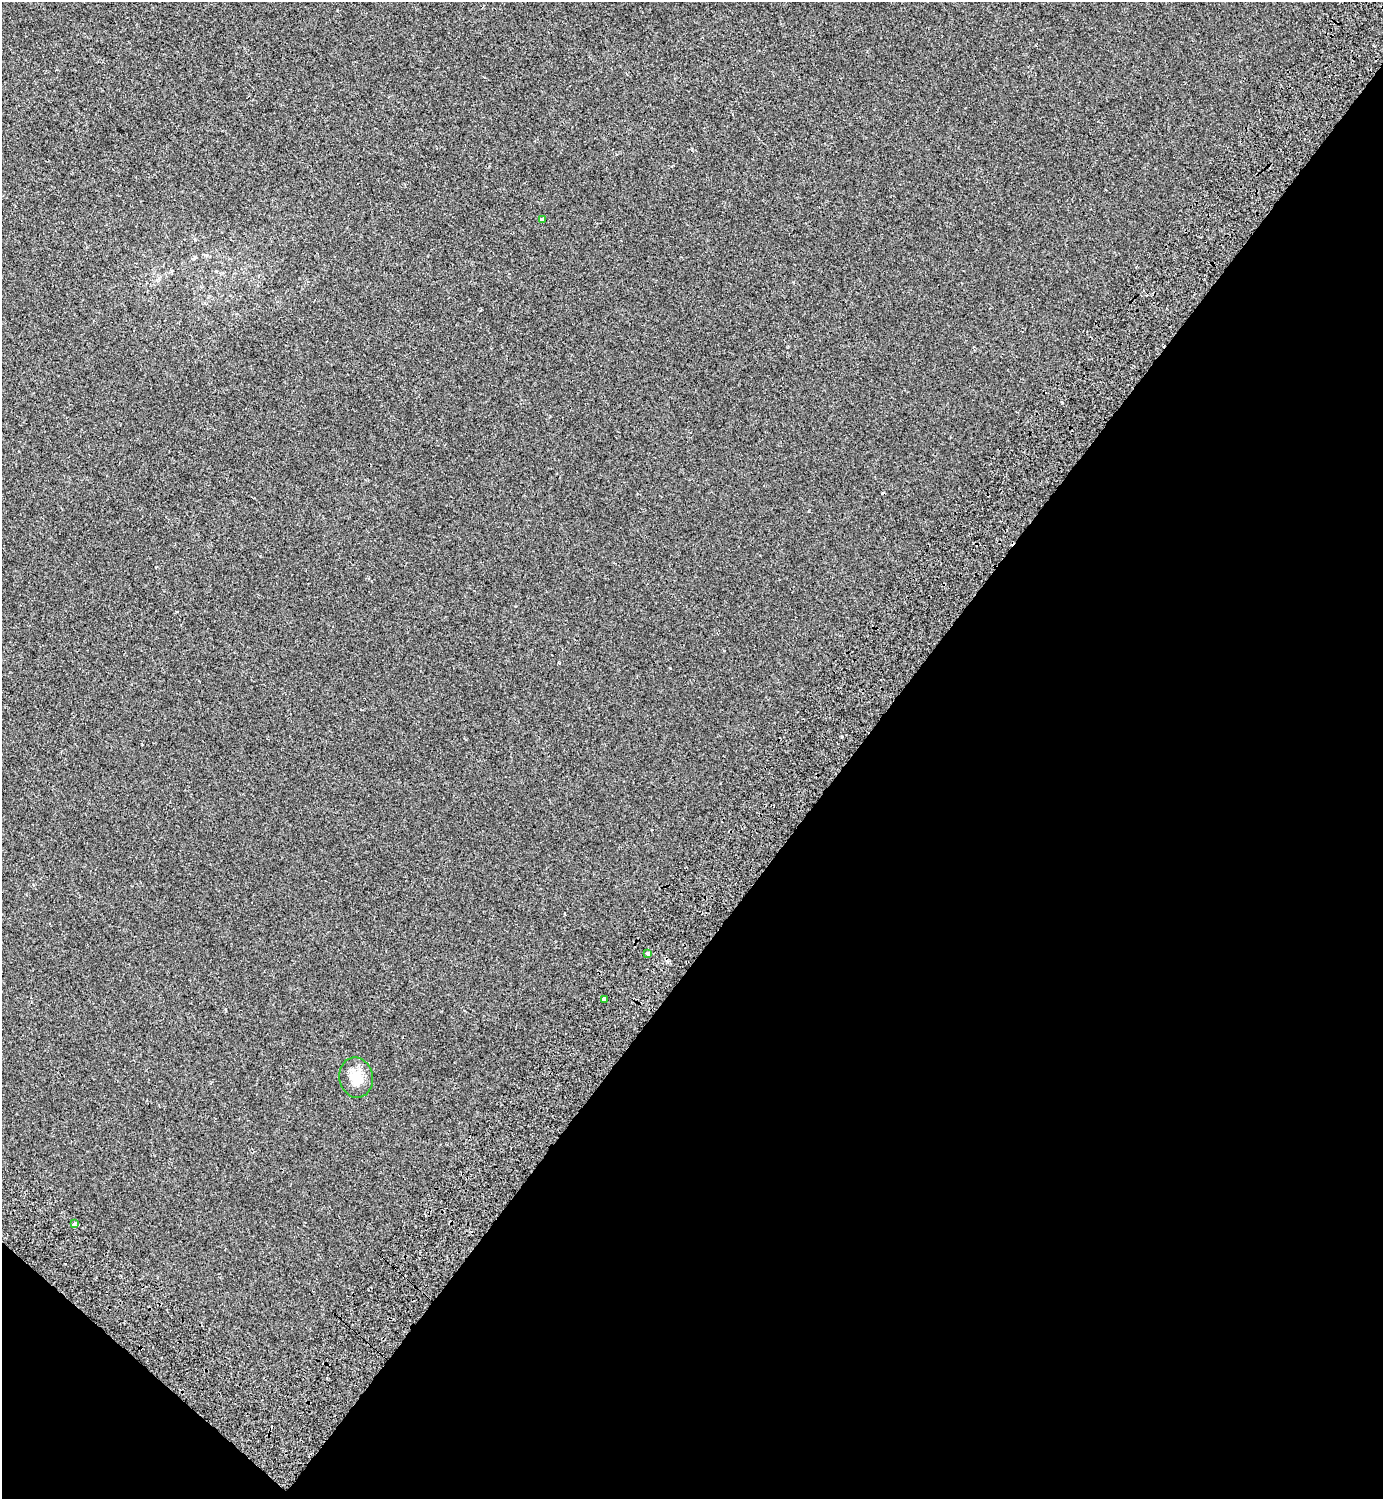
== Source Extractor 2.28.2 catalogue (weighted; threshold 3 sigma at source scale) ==
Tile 15 of 4 x 4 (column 3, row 4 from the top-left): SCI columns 3148-4528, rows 105-1601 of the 6232 x 6203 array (HDU 1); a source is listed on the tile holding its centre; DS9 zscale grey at full resolution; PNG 1385 x 1501 px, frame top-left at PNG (2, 2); each listed source drawn as its Kron ellipse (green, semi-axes under 4 px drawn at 4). Shown black and unused: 40% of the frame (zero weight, under 2 of 3 exposures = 7% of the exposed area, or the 3 px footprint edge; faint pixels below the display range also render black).
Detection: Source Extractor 2.28.2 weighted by HDU 2 'WHT'; one run over the whole footprint, this tile lists its part. Background -3.76e-04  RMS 0.0046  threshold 0.0205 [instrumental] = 3 sigma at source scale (4.5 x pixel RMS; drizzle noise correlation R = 1.50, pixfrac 1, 0.0396/0.0396 arcsec/px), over >= 5 px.
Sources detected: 7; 2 cosmic-ray / hot-pixel residue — neither listed nor drawn; the other 5 listed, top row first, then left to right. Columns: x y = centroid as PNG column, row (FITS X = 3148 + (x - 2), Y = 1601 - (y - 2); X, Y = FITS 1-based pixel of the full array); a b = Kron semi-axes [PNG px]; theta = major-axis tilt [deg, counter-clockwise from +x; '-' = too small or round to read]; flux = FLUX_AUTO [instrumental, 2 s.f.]
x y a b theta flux
542 219 4 3 - 1.1
648 953 4 4 - 1.2
604 999 3 3 - 8
356 1078 20 17 -79 6.5
75 1224 3 3 - 2.5
Overlapping masked pixels (flux is a lower limit): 1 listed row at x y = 75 1224